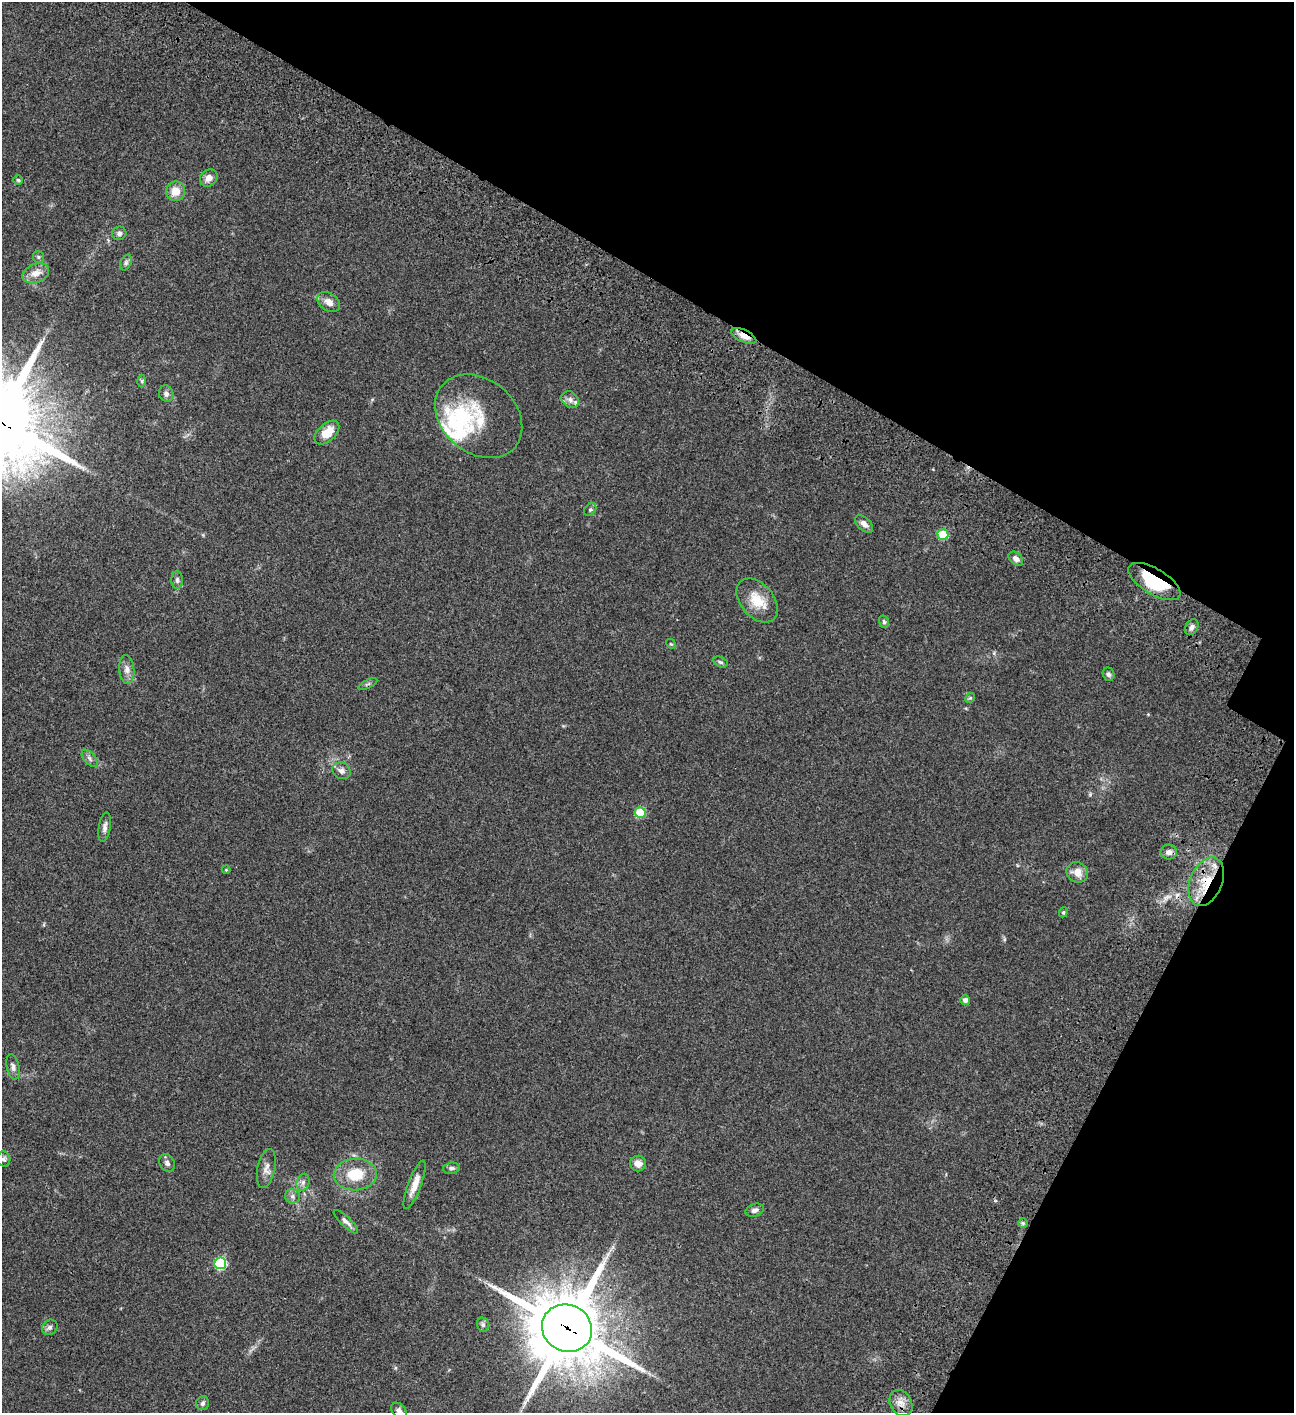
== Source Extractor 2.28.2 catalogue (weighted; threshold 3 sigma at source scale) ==
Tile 8 of 4 x 4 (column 4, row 2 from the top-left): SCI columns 4384-5675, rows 3023-4433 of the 6050 x 6048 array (HDU 1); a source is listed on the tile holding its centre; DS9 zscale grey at full resolution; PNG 1296 x 1415 px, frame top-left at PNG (2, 2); each listed source drawn as its Kron ellipse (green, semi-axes under 4 px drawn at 4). Shown black and unused: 27% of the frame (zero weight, under 3 of 4 exposures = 13% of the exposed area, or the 3 px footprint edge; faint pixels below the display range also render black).
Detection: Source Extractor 2.28.2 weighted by HDU 2 'WHT'; one run over the whole footprint, this tile lists its part. Background 0.0652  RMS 0.0059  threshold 0.0264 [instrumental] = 3 sigma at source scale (4.5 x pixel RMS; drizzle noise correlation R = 1.50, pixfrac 1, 0.05/0.05 arcsec/px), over >= 5 px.
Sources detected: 65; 2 inside a brighter object's white glare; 1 cosmic-ray / hot-pixel residue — neither listed nor drawn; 3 inside a brighter listed object's ellipse — not listed separately; the other 59 listed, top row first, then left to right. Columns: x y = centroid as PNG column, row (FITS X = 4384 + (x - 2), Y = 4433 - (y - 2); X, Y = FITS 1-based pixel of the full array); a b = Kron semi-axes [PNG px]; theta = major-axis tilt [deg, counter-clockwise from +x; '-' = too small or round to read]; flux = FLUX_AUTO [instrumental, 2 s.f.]
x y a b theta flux
209 178 9 8 - 4.2
18 180 5 5 - 0.72
176 191 10 9 - 6.7
119 233 7 6 - 1.7
38 257 6 5 - 0.86
126 263 8 5 64 1.3
36 273 14 9 23 5.3
329 302 12 8 -35 4
744 336 13 6 -25 5
142 381 6 4 -89 0.73
166 394 8 7 - 1.8
570 400 9 7 -42 2.6
479 416 48 36 -40 29
327 433 15 8 42 10
590 509 7 5 48 1.2
864 524 11 6 -42 2.9
943 535 5 5 - 24
1016 559 8 6 -43 2.5
177 580 9 5 -90 1.7
1154 581 29 13 -31 33
757 600 25 16 -49 12
884 622 6 5 - 0.94
1192 627 8 6 58 1.8
671 644 5 4 - 0.66
720 662 7 5 -26 1.1
127 669 14 7 -85 3.3
1109 674 7 5 -70 1.5
368 684 10 3 26 0.83
970 698 5 4 - 0.66
90 758 10 5 -50 1.7
342 771 9 8 - 2.4
640 813 5 5 - 22
105 827 15 6 80 2.4
1169 852 8 7 - 2.3
226 870 4 3 - 0.44
1077 872 11 10 - 5.2
1206 882 25 16 67 18
1063 912 5 4 - 0.69
965 1000 5 5 - 2.1
13 1067 13 6 -77 2.1
4 1159 7 6 - 1.4
167 1163 9 7 -60 2.1
638 1163 8 7 - 3.2
451 1168 8 5 6 1.6
266 1169 20 9 78 3.9
355 1175 21 16 4 16
303 1182 8 6 75 2
415 1185 26 6 69 6.3
293 1196 7 7 - 1.8
755 1210 9 6 18 2.1
346 1222 16 5 -44 2.4
1023 1223 5 5 - 0.8
220 1263 6 6 - 48
483 1325 7 5 -75 1.3
50 1327 8 7 - 1.7
567 1328 25 23 -28 4900
203 1403 7 6 - 1.5
901 1403 14 10 -59 4.7
399 1411 9 6 -48 1.8
Overlapping masked pixels (flux is a lower limit): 4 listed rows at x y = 744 336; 1154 581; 1206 882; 567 1328
Isophote crosses this tile's border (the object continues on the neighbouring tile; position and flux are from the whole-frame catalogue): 1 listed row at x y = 399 1411